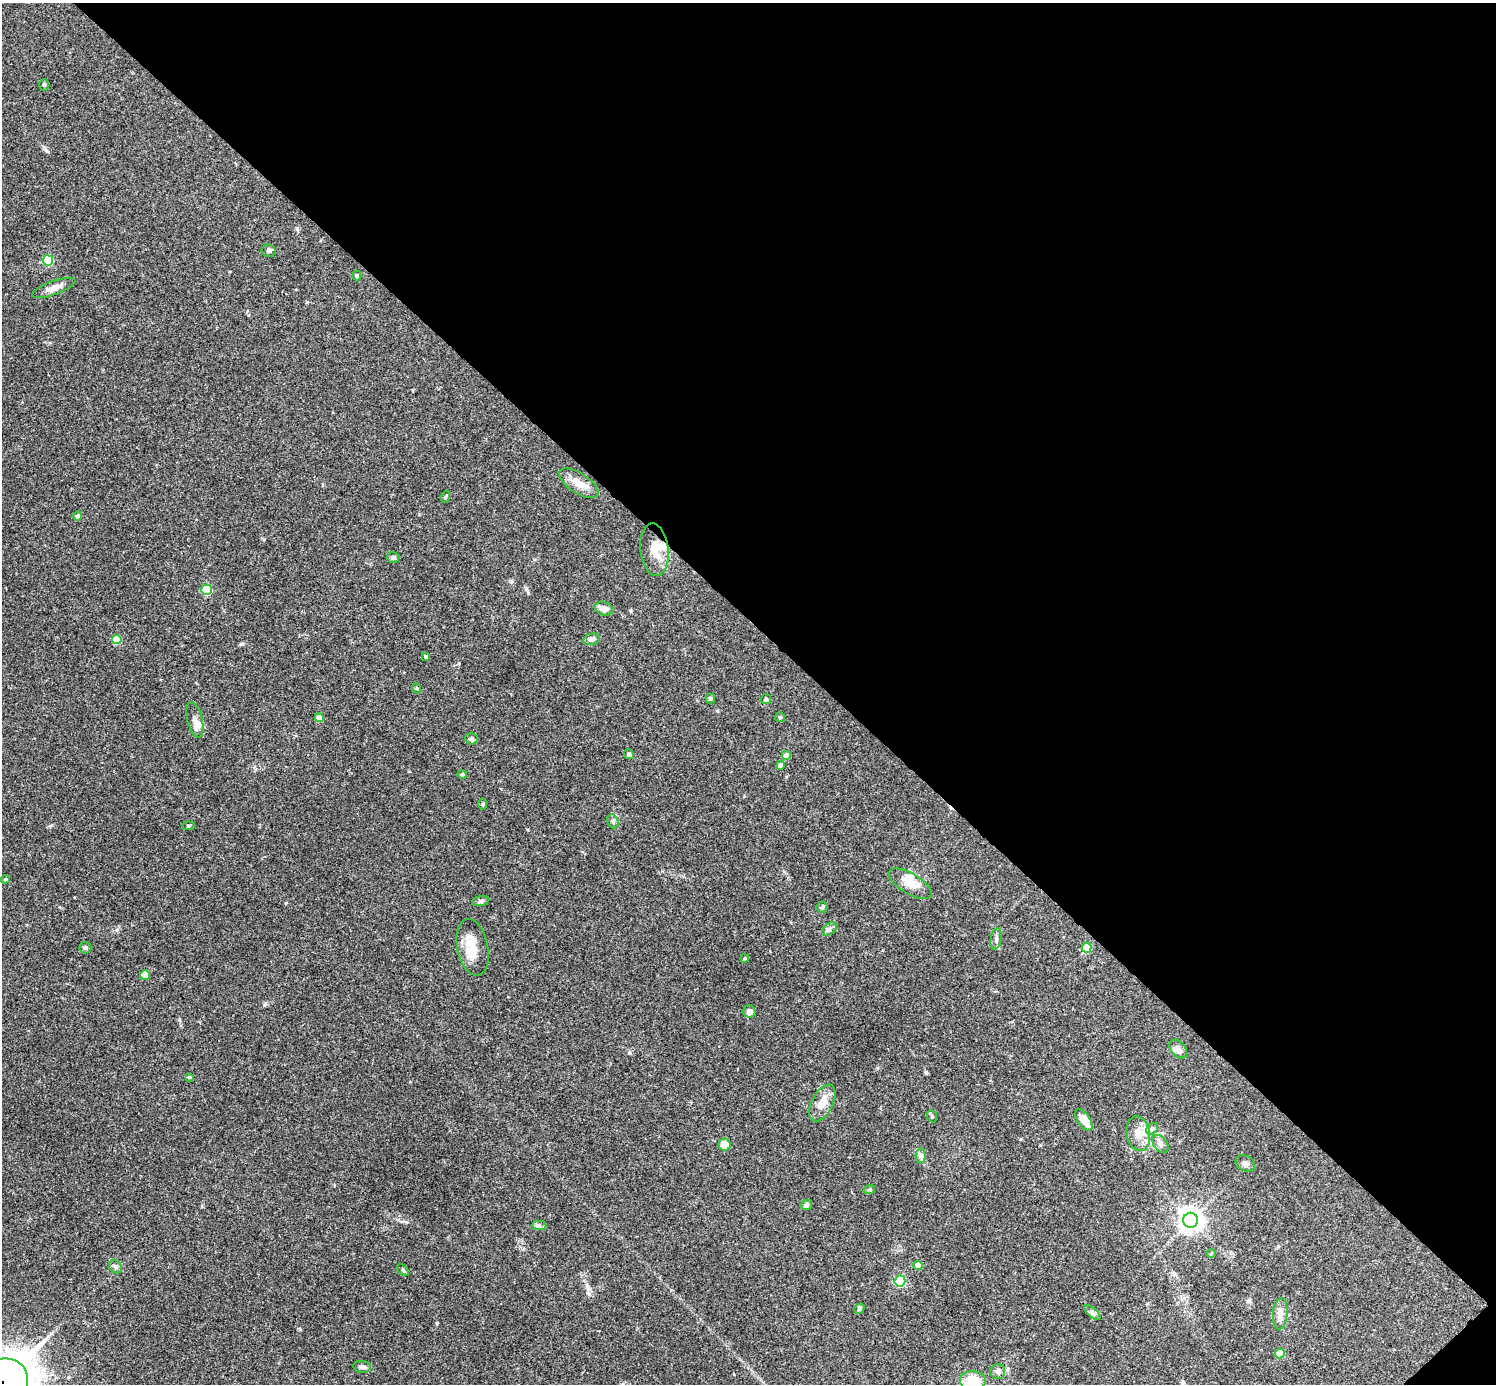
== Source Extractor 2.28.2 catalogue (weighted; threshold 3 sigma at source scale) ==
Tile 8 of 4 x 4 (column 4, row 2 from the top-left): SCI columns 4488-5981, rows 2923-4304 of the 5987 x 5987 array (HDU 1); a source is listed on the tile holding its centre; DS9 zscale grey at full resolution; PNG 1498 x 1386 px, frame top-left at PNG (2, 3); each listed source drawn as its Kron ellipse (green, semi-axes under 4 px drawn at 4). Shown black and unused: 45% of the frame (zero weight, under 3 of 4 exposures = <1% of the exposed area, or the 3 px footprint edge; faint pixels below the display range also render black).
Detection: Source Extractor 2.28.2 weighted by HDU 2 'WHT'; one run over the whole footprint, this tile lists its part. Background 0.0754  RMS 0.0055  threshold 0.0246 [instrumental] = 3 sigma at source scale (4.5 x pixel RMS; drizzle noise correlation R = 1.50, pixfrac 1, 0.05/0.05 arcsec/px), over >= 5 px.
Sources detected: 72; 3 inside a brighter listed object's ellipse — not listed separately; the other 69 listed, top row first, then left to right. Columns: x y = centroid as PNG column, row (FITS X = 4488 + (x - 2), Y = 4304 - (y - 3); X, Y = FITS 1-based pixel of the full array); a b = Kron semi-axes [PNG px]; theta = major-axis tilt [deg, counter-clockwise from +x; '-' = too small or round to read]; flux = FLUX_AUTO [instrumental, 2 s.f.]
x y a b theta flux
44 85 6 5 - 0.84
269 251 7 6 - 1.1
48 260 5 5 - 33
357 276 4 4 - 0.95
54 288 23 7 20 4.3
579 483 22 10 -33 7.3
445 497 6 3 71 0.62
78 516 4 4 - 1.4
654 550 26 14 -84 10
393 557 6 5 - 1.1
206 590 5 5 - 27
604 609 9 6 -17 3.8
117 639 5 4 - 19
591 639 8 5 12 1.8
426 656 4 4 - 0.79
416 688 5 3 - 0.53
710 698 5 5 - 1.1
766 699 5 5 - 0.8
780 717 5 5 - 0.76
319 718 4 4 - 7.1
195 720 18 7 -76 3.6
471 739 6 5 - 1.1
629 754 5 4 - 1.4
786 755 4 4 - 5.7
780 765 4 4 - 2
462 774 5 3 - 0.51
482 804 5 3 - 0.59
613 821 7 5 -70 1.2
188 826 6 4 7 0.66
5 879 4 4 - 0.64
910 884 24 10 -31 6.9
481 901 9 5 12 1.2
822 907 5 5 - 0.92
829 929 8 5 37 1.4
996 939 11 5 81 1.5
473 947 29 15 -78 11
85 948 6 6 - 0.99
1086 948 5 5 - 18
745 958 4 4 - 0.73
145 975 5 5 - 8.2
749 1011 6 6 - 2.8
1178 1049 11 7 -49 4.1
189 1077 4 4 - 0.48
822 1103 20 10 62 7.4
932 1116 6 5 - 0.85
1084 1120 12 6 -56 6.8
1152 1129 6 5 - 1.3
1138 1134 17 11 -78 6.3
1161 1144 10 6 -53 1.9
725 1145 6 6 - 5.1
920 1156 7 5 -90 1.4
1245 1163 10 7 -29 2.1
869 1190 6 4 18 0.71
807 1205 5 5 - 1.8
1190 1220 7 7 - 460
539 1226 7 4 0 1.1
1211 1253 4 3 - 0.47
918 1266 4 4 - 5.3
115 1267 7 6 - 1.3
403 1270 7 4 -46 0.78
900 1281 5 5 - 46
859 1309 5 4 - 0.98
1093 1313 10 4 -41 1.4
1280 1313 16 7 85 3.5
1280 1353 5 4 - 11
362 1367 9 6 -10 1.8
998 1371 7 7 - 1.7
973 1381 13 10 -3 11
2 1383 27 23 26 1900
Overlapping masked pixels (flux is a lower limit): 1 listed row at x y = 2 1383
Isophote crosses this tile's border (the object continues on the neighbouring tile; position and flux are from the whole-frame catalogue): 2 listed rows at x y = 973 1381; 2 1383
Unlisted compact peaks at least as high as the median listed source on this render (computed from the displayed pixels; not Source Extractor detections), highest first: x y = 300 1329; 526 589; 47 151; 926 1072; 286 903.